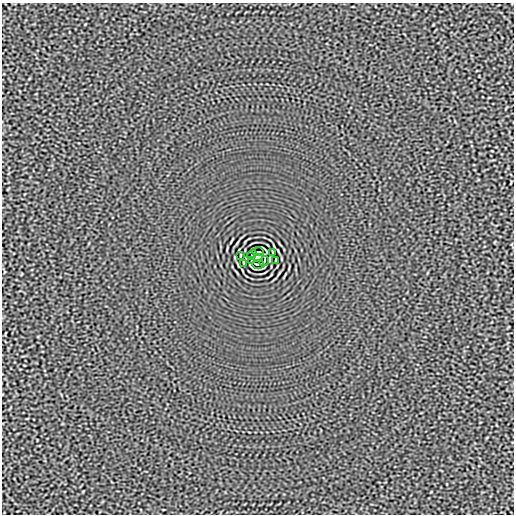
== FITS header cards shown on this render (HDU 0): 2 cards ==
NAXIS1  =                  512
NAXIS2  =                  512

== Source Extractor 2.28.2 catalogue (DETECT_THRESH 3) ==
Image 512 x 512 px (HDU 0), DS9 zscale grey, 1 PNG px = 1 image px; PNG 516 x 516 px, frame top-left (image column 1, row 512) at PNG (2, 3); each listed source drawn as its Kron ellipse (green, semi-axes under 4 px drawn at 4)
Background -2.88e-05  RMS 0.0015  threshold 0.00465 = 3 sigma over >= 5 px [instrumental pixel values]
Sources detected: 10; all 10 listed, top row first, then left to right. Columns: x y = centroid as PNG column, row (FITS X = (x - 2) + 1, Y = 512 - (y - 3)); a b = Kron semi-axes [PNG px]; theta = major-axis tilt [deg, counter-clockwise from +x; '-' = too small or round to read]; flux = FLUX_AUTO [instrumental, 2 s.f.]
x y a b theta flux
258 252 6 2 0 0.15
272 253 4 2 - 0.086
252 255 5 2 - 0.037
240 256 3 2 - 0.064
258 258 5 4 - 4
276 260 3 2 - 0.064
251 261 3 2 - 0.084
264 261 5 2 - 0.037
244 263 4 2 - 0.086
258 264 6 2 0 0.15